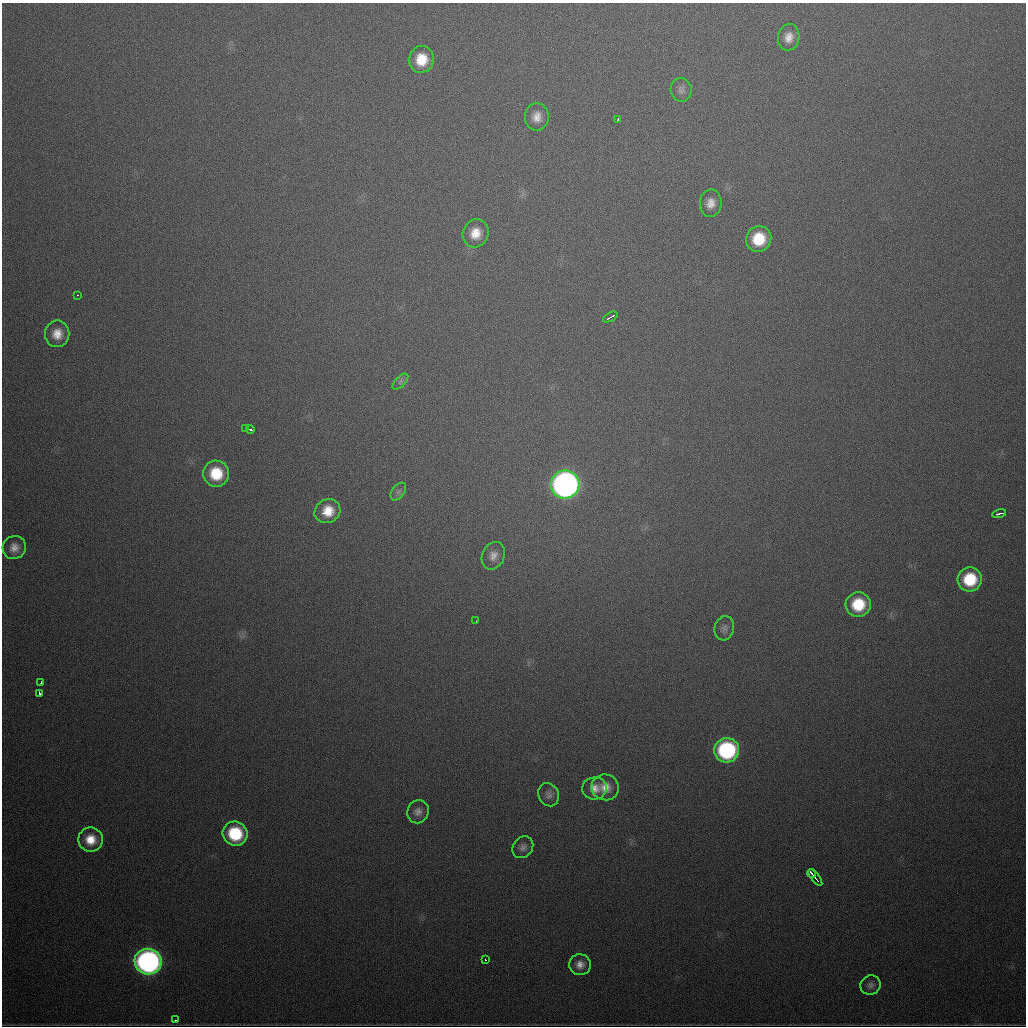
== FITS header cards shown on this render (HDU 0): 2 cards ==
NAXIS1  =                 1024
NAXIS2  =                 1024

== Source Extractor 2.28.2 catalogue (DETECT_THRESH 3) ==
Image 1024 x 1024 px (HDU 0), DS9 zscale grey, 1 PNG px = 1 image px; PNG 1028 x 1028 px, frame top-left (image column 1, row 1024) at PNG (2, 3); each listed source drawn as its Kron ellipse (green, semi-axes under 4 px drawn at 4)
Background 615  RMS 20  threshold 58.7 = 3 sigma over >= 5 px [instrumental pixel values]
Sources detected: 42; all 42 listed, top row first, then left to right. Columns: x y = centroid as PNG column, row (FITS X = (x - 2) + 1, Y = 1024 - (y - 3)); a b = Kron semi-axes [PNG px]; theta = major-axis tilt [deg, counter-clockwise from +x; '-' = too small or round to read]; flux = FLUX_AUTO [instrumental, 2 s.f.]
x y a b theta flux
789 37 13 10 78 13000
421 59 13 12 - 33000
681 90 12 10 -78 6500
537 117 13 12 - 14000
617 120 4 2 - 2900
711 203 13 11 83 13000
476 233 14 13 - 22000
759 239 13 12 - 46000
77 295 3 2 - 1400
610 317 8 2 28 3900
57 334 13 12 - 18000
400 382 10 5 46 3600
246 428 4 3 - 12000
250 429 4 3 - 13000
216 474 13 13 - 46000
565 484 14 14 - 790000
398 491 10 6 52 4700
327 511 13 11 26 28000
999 514 7 3 13 4900
14 548 12 11 - 12000
493 556 14 11 66 11000
970 579 12 12 - 57000
858 604 12 12 - 49000
476 621 2 2 - 2400
724 628 12 9 75 6400
41 683 3 2 - 2300
39 693 4 3 - 14000
727 750 12 12 - 170000
605 787 14 13 - 17000
594 788 12 11 - 13000
549 795 12 10 -66 6800
418 812 12 10 63 8200
235 834 12 12 - 76000
91 840 12 12 - 24000
523 847 11 9 52 6800
812 873 4 3 - 4400
815 878 10 2 -51 6100
485 960 3 2 - 1500
148 962 13 13 - 540000
580 965 11 10 - 11000
870 985 10 9 - 6100
175 1020 3 2 - 2200